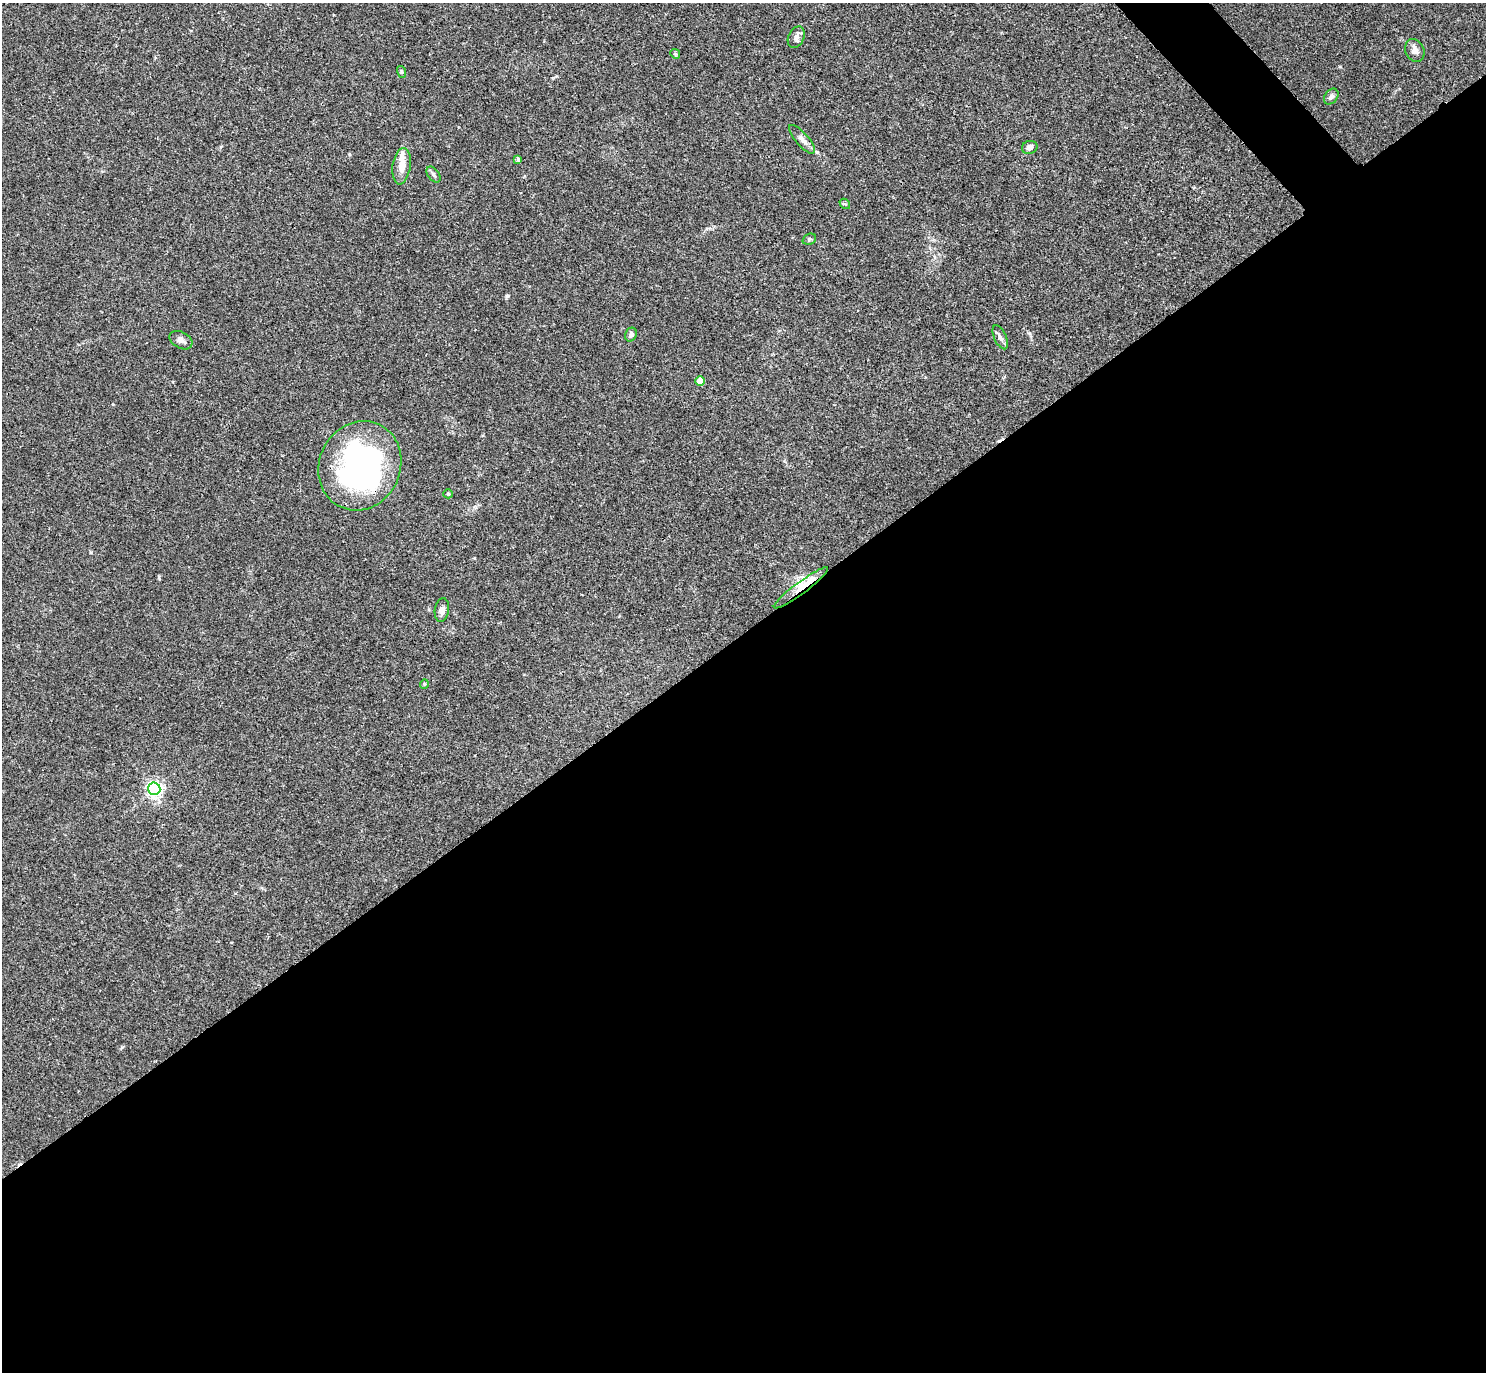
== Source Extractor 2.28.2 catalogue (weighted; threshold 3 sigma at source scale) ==
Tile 15 of 4 x 4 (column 3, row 4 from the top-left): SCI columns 2993-4476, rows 319-1688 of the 5981 x 5978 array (HDU 1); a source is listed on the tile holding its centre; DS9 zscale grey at full resolution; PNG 1488 x 1374 px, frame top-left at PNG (2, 3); each listed source drawn as its Kron ellipse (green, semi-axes under 4 px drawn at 4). Shown black and unused: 55% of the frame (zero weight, under 3 of 4 exposures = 2% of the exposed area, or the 3 px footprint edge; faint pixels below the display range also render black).
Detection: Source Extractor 2.28.2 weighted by HDU 2 'WHT'; one run over the whole footprint, this tile lists its part. Background 0.0261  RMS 0.0024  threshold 0.0106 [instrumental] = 3 sigma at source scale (4.5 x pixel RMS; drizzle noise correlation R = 1.50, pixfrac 1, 0.05/0.05 arcsec/px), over >= 5 px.
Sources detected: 26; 1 inside a brighter object's white glare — neither listed nor drawn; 3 inside a brighter listed object's ellipse — not listed separately; the other 22 listed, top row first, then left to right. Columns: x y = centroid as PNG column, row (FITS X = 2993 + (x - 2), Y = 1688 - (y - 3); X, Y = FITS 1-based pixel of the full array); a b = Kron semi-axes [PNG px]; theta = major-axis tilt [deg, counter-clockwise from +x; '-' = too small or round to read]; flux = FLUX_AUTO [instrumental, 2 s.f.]
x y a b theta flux
796 37 11 8 66 1.2
1415 50 12 9 -66 1.3
675 54 5 4 - 0.32
402 72 6 4 -73 0.29
1331 96 9 6 53 0.75
802 139 18 6 -49 1.3
1030 147 8 6 17 1.3
518 159 4 3 - 0.54
402 166 18 9 82 2.6
433 174 9 5 -55 0.62
845 204 6 4 -41 0.3
809 239 7 5 22 0.4
631 335 7 5 64 0.82
1000 337 13 6 -66 0.85
181 340 12 8 -29 1.1
700 381 4 4 - 4.2
360 466 46 40 64 60
448 494 5 4 - 0.28
801 588 33 6 36 3.5
442 610 12 7 80 1
424 684 5 4 - 0.26
154 789 6 6 - 75
Overlapping masked pixels (flux is a lower limit): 2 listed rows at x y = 360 466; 801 588
Unlisted compact peaks at least as high as the median listed source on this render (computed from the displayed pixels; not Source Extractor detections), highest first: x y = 507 296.